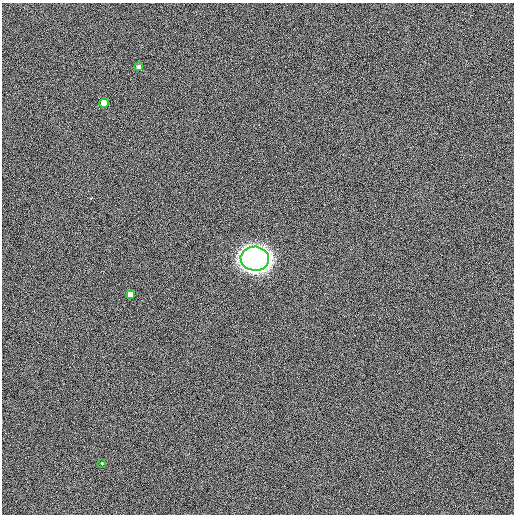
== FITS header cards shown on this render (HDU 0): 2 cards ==
NAXIS1  =                  512
NAXIS2  =                  512

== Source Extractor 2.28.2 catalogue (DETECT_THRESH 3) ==
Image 512 x 512 px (HDU 0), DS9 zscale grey, 1 PNG px = 1 image px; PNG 516 x 516 px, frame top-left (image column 1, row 512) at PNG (2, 3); each listed source drawn as its Kron ellipse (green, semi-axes under 4 px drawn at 4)
Background 11.6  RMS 6.4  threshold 19.3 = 3 sigma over >= 5 px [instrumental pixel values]
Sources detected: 5; all 5 listed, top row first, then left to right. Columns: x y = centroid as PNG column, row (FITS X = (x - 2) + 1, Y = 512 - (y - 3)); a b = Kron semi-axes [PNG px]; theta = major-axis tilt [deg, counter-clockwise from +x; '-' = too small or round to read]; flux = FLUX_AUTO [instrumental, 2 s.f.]
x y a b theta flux
139 67 4 4 - 3000
104 103 4 4 - 180000
255 259 14 12 -7 440000
130 294 4 4 - 140000
102 463 3 3 - 350